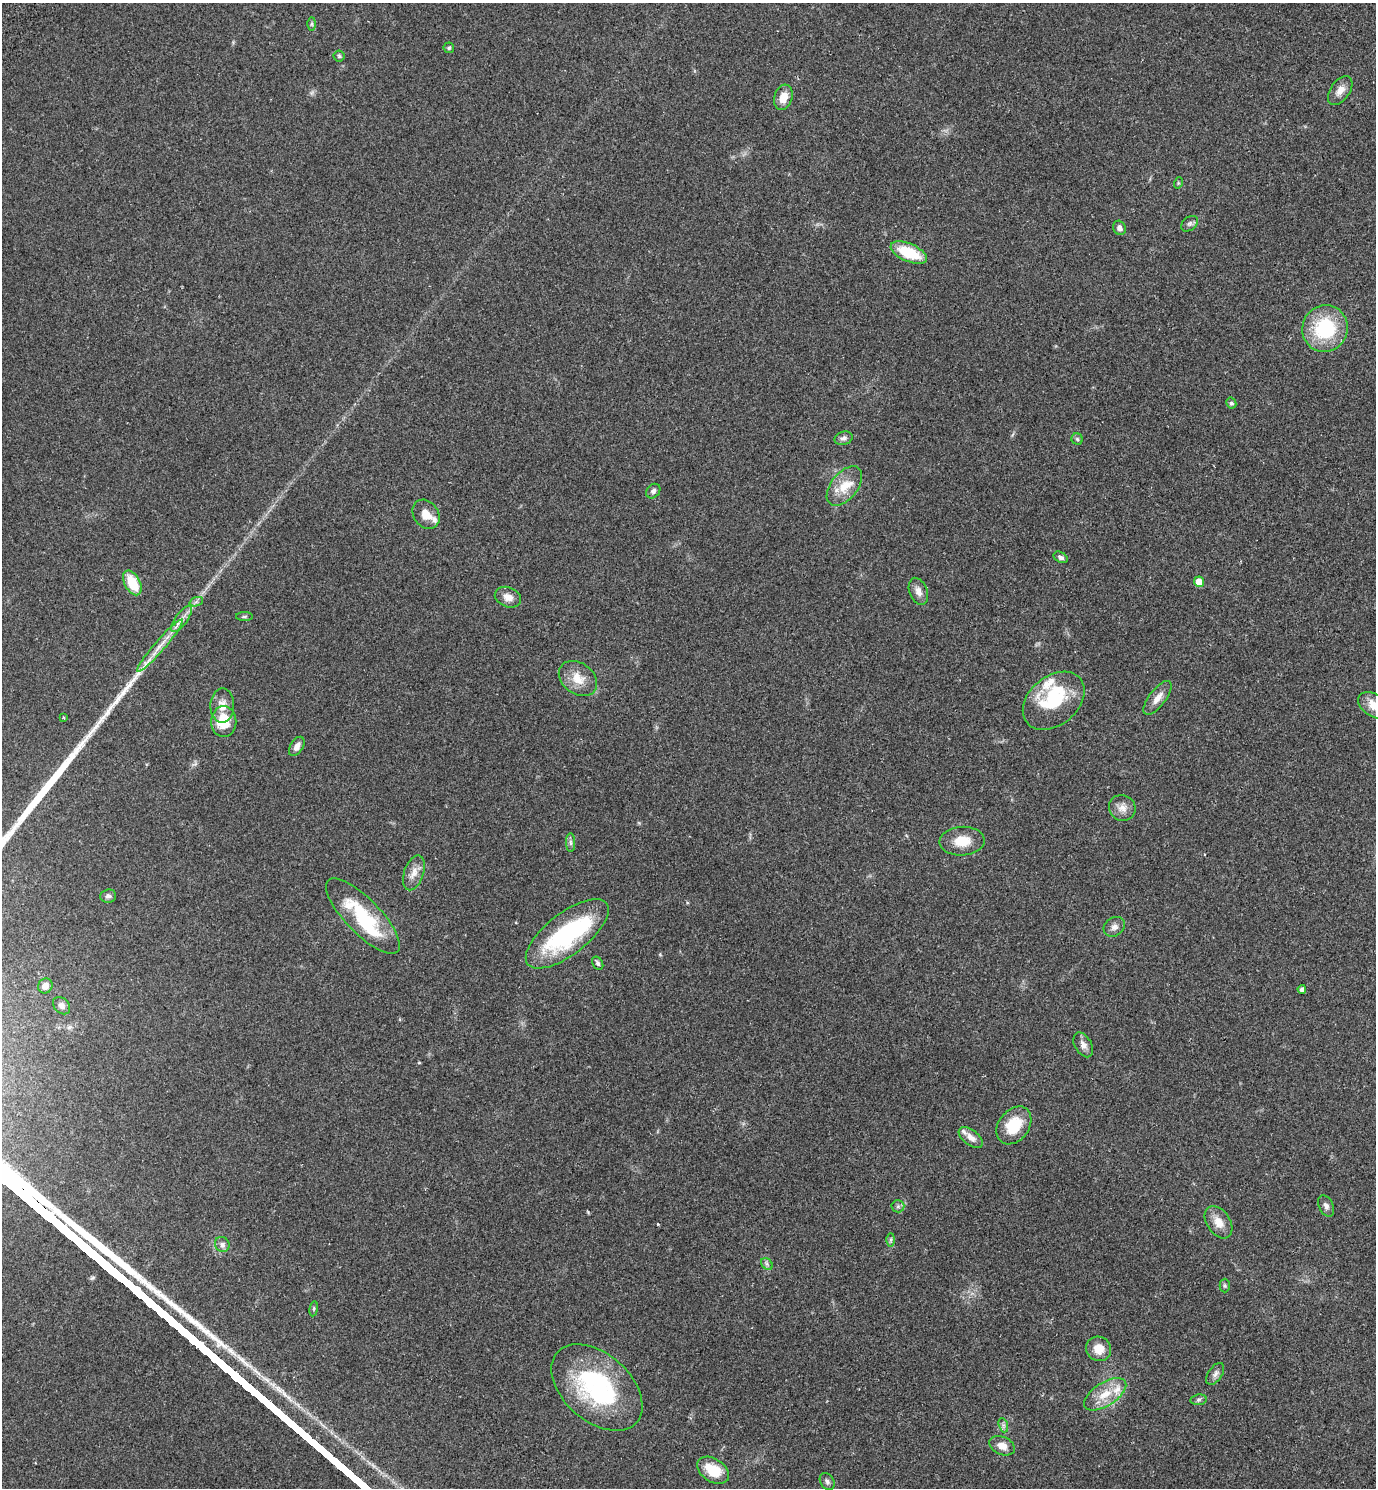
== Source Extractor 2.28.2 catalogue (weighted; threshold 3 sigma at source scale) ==
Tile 6 of 4 x 4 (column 2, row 2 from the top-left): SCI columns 1578-2951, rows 3013-4498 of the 6042 x 6022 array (HDU 1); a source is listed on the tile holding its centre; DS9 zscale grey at full resolution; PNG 1378 x 1490 px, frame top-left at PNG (2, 3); each listed source drawn as its Kron ellipse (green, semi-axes under 4 px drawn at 4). Shown black and unused: <1% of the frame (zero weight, under 2 of 3 exposures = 3% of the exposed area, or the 3 px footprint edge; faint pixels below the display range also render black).
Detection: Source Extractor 2.28.2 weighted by HDU 2 'WHT'; one run over the whole footprint, this tile lists its part. Background 0.0878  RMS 0.008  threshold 0.036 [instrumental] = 3 sigma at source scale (4.5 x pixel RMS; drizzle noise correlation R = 1.50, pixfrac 1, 0.05/0.05 arcsec/px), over >= 5 px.
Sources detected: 74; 3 inside a brighter object's white glare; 1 long thin detection or spike segment (spike, bleed or trail) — neither listed nor drawn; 5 inside a brighter listed object's ellipse — not listed separately; the other 65 listed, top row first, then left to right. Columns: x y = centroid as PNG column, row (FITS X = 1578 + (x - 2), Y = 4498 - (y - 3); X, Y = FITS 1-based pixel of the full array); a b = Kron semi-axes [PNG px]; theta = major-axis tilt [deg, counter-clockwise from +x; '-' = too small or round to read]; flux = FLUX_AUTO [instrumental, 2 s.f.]
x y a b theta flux
312 24 7 4 89 1.3
449 48 5 5 - 1.5
339 56 5 5 - 1.1
1340 90 16 9 55 6.8
783 97 13 9 73 9.3
1178 183 5 3 - 0.85
1190 224 9 6 39 2.3
1119 228 7 6 - 3.3
909 253 19 9 -24 29
1325 328 23 22 - 53
1231 403 5 5 - 1.9
844 438 9 6 15 2.7
1077 439 6 5 - 1.4
844 486 23 13 51 15
653 491 8 6 49 2.5
426 514 15 12 -54 8.6
1061 557 8 5 -29 2.1
1199 582 5 5 - 9.4
132 583 13 7 -62 22
918 591 14 9 -69 5.1
508 597 13 9 -22 6.1
196 602 7 4 19 1.6
244 617 8 4 0 1.3
182 619 16 6 53 5
160 646 34 5 49 11
578 678 21 15 -37 14
1158 698 20 8 53 7.4
1054 701 35 24 40 41
222 705 17 11 89 7.9
1374 706 18 11 -32 11
64 718 4 2 - 0.63
224 721 15 12 88 22
297 746 11 6 59 4.7
1122 808 13 12 - 6.6
962 841 22 14 2 15
571 843 9 4 -89 1.9
414 873 18 9 71 7.4
108 896 8 6 5 2.5
363 916 50 17 -46 53
1114 927 11 9 35 4.1
567 934 50 20 38 93
598 963 7 5 -58 1.7
45 986 8 7 - 4.1
1302 989 4 4 - 2.6
62 1006 10 7 -45 3
1083 1045 13 8 -59 4.7
1014 1125 21 15 53 23
971 1137 14 7 -36 5.8
898 1206 6 6 - 1.6
1326 1206 11 7 -64 2.9
1218 1222 18 11 -56 9.5
891 1240 7 4 89 1.3
222 1244 8 7 - 3.2
767 1264 6 5 - 1.8
1225 1286 7 5 -89 1.4
314 1309 7 4 82 1.2
1098 1349 13 12 - 11
1215 1374 12 6 56 3.3
597 1388 53 33 -41 100
1105 1394 24 11 32 16
1198 1400 8 5 8 1.6
1003 1425 7 4 -72 1.8
1002 1446 13 9 -22 6.4
713 1470 17 11 -34 23
827 1481 9 6 -58 2.3
Isophote crosses this tile's border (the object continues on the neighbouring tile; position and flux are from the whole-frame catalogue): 1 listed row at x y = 1374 706